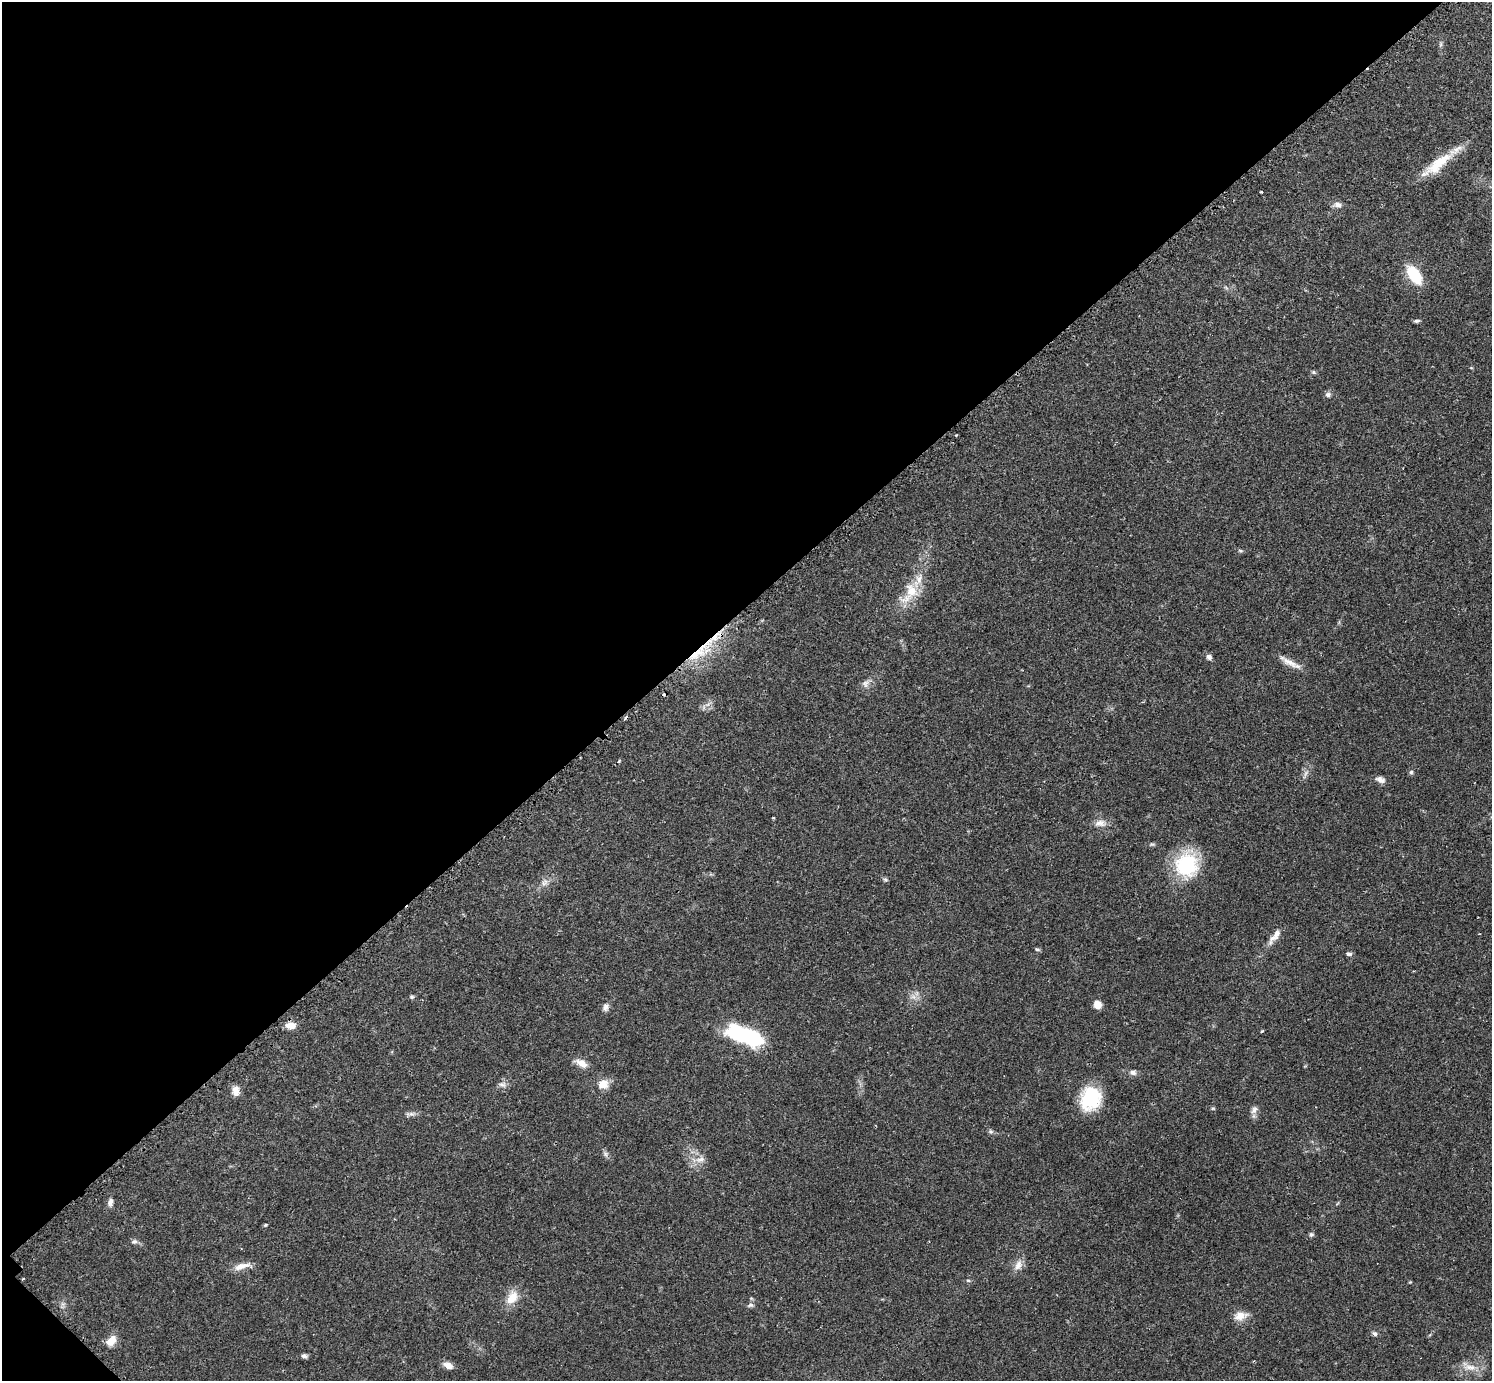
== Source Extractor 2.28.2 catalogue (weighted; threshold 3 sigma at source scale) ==
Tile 5 of 4 x 4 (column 1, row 2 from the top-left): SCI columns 29-1518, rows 2947-4325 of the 6040 x 6040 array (HDU 1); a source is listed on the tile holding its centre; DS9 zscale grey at full resolution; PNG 1494 x 1383 px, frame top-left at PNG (2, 2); no overlay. Shown black and unused: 44% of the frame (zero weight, under 2 of 3 exposures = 2% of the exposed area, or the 3 px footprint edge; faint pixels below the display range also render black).
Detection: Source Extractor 2.28.2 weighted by HDU 2 'WHT'; one run over the whole footprint, this tile lists its part. Background 0.0818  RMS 0.0056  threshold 0.025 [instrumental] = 3 sigma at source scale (4.5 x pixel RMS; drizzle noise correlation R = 1.50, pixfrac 1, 0.05/0.05 arcsec/px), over >= 5 px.
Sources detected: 67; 2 too faint to see at this stretch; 2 cosmic-ray / hot-pixel residue — not listed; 2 inside a brighter listed object's ellipse — not listed separately; the other 61 listed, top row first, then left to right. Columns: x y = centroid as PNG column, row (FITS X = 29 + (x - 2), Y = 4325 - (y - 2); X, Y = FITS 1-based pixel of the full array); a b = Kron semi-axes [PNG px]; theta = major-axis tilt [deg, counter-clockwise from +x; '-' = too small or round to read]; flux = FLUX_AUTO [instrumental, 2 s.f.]
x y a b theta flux
1441 44 7 4 72 0.95
1438 163 44 14 39 18
1262 192 4 3 - 0.42
1337 205 11 7 -1 2.6
1414 275 19 10 -54 21
1417 321 8 4 9 1
1314 372 6 5 - 0.88
1328 395 7 6 - 1.7
956 435 3 3 - 0.77
1240 551 7 4 -9 0.83
910 593 36 17 61 17
715 637 30 6 40 11
1209 657 7 6 - 1.9
1290 662 25 8 -26 5.5
865 684 11 9 -88 2.6
619 761 4 3 - 0.64
1411 772 5 5 - 0.96
1380 780 12 7 -21 2.9
773 818 3 2 - 0.54
1100 823 15 9 1 4.1
1187 865 30 28 77 34
885 880 6 4 -2 0.86
544 882 12 7 58 2.8
1272 938 19 9 58 4.2
1037 949 7 4 -18 0.88
1349 954 6 5 - 1.5
412 997 6 5 - 0.85
1097 1005 9 8 - 3.9
605 1007 10 7 88 2.1
291 1025 12 7 -7 5
1262 1031 3 3 - 2
744 1035 37 14 -19 59
581 1063 18 8 -28 4.7
1133 1072 8 6 -15 2
502 1084 11 8 -10 2.4
603 1084 11 11 - 6.2
235 1091 11 7 -89 4.5
1090 1099 25 21 70 28
1213 1108 6 4 0 0.6
1254 1110 12 7 66 2.6
410 1114 15 4 4 1.9
991 1131 7 5 -34 1.1
605 1154 7 6 - 1.4
700 1159 14 8 22 4.2
110 1202 12 7 76 2.2
265 1225 5 3 - 0.52
1311 1235 6 6 - 1
134 1242 8 6 10 1.5
1018 1265 15 10 63 4.4
242 1266 24 7 15 5.3
23 1279 2 2 - 0.52
968 1280 6 4 -2 0.71
1410 1282 4 4 - 0.46
512 1297 20 13 58 8.2
750 1305 9 6 11 1.4
1240 1316 18 10 11 5.7
1375 1334 7 6 - 1.4
111 1341 14 9 50 5.9
304 1356 8 6 -4 1.4
448 1365 13 7 -28 3.4
1470 1367 19 8 -2 5.9
Overlapping masked pixels (flux is a lower limit): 1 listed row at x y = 715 637